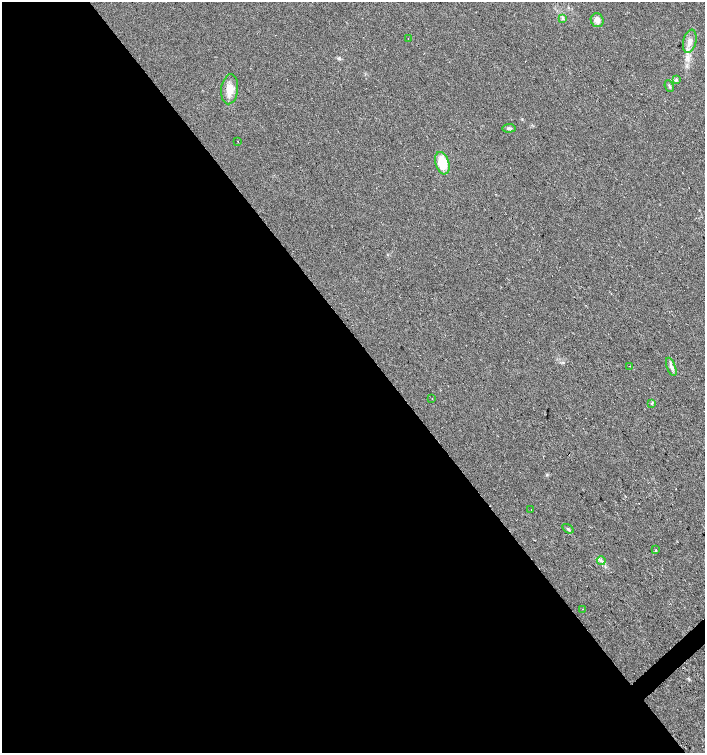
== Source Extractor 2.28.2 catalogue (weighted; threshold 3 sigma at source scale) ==
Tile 9 of 4 x 4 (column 1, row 3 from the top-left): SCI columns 205-1609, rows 1502-3002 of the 5965 x 6004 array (HDU 1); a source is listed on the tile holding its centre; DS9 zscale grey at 2 x 2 block average (1 PNG px = mean of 2 x 2 image px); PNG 707 x 755 px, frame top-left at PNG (2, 2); each listed source drawn as its Kron ellipse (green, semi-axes under 4 px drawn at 4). Shown black and unused: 55% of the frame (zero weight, under 2 of 3 exposures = <1% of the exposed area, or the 3 px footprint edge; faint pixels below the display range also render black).
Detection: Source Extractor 2.28.2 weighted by HDU 2 'WHT'; one run over the whole footprint, this tile lists its part. Background 0.0211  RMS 0.0055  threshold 0.0249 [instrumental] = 3 sigma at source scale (4.5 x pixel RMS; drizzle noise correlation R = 1.50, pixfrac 1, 0.0396/0.0396 arcsec/px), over >= 5 px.
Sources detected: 27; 8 cosmic-ray / hot-pixel residue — neither listed nor drawn; the other 19 listed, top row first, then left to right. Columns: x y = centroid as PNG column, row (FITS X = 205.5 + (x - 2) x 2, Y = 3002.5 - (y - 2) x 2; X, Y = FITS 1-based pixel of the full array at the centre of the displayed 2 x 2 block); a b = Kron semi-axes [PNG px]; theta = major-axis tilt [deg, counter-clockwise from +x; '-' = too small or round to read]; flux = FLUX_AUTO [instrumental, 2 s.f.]
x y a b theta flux
563 18 3 3 - 1.8
597 20 7 6 - 8.2
408 39 2 2 - 0.73
690 41 12 6 76 9.1
676 80 4 3 - 1.6
669 86 6 2 -65 1.5
230 89 15 8 84 14
509 128 6 3 4 2.2
238 141 2 2 - 1.2
442 163 11 6 -73 30
630 366 2 2 - 1.4
671 367 9 4 -70 4.2
432 398 2 2 - 0.61
652 403 3 2 - 1.1
531 509 2 2 - 2.2
568 529 6 2 -35 1.6
656 550 2 2 - 1.7
601 561 4 3 - 2.5
582 609 2 2 - 3.1
Diffuse or blended objects may show on this block-average render without a row.